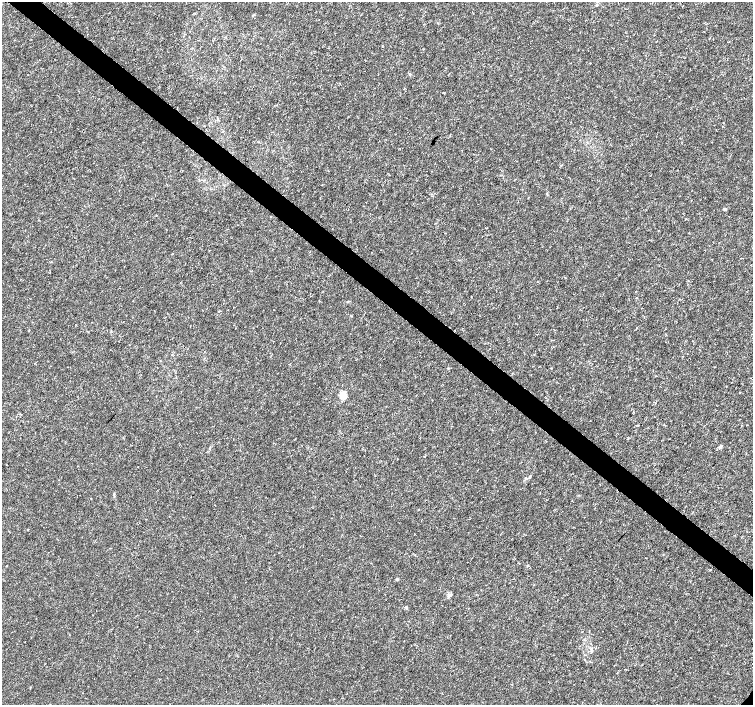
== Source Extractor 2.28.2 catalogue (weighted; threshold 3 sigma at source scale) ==
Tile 11 of 4 x 4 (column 3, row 3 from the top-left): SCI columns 3001-4501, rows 1576-2980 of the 6008 x 6026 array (HDU 1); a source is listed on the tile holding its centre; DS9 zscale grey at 2 x 2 block average (1 PNG px = mean of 2 x 2 image px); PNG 755 x 707 px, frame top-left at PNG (2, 2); no overlay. Shown black and unused: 4% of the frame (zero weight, under 3 of 4 exposures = <1% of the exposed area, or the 3 px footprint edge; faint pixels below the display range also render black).
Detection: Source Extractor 2.28.2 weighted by HDU 2 'WHT'; one run over the whole footprint, this tile lists its part. Background 9.38e-04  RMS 9.4e-04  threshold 0.00421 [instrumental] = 3 sigma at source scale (4.5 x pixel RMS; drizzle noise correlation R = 1.50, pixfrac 1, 0.0396/0.0396 arcsec/px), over >= 5 px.
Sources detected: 17; all 17 listed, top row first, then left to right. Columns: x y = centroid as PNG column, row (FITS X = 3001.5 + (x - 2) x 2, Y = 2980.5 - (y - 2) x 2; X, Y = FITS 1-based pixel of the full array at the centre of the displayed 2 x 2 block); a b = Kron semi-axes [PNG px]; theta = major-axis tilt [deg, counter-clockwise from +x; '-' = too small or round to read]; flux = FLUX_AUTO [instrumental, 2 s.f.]
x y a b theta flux
596 5 3 2 - 0.16
410 74 3 3 - 0.23
725 209 3 3 - 0.31
209 250 2 2 - 0.073
637 297 2 2 - 0.15
220 311 3 2 - 0.12
343 395 3 3 - 12
21 415 2 2 - 0.11
720 447 4 4 - 0.45
530 476 4 2 - 0.21
526 478 3 3 - 0.4
418 510 2 2 - 0.082
28 529 2 2 - 0.11
7 566 2 2 - 0.093
397 579 4 3 - 0.27
534 585 2 2 - 0.12
450 595 4 4 - 0.38
Diffuse or blended objects may show on this block-average render without a row.